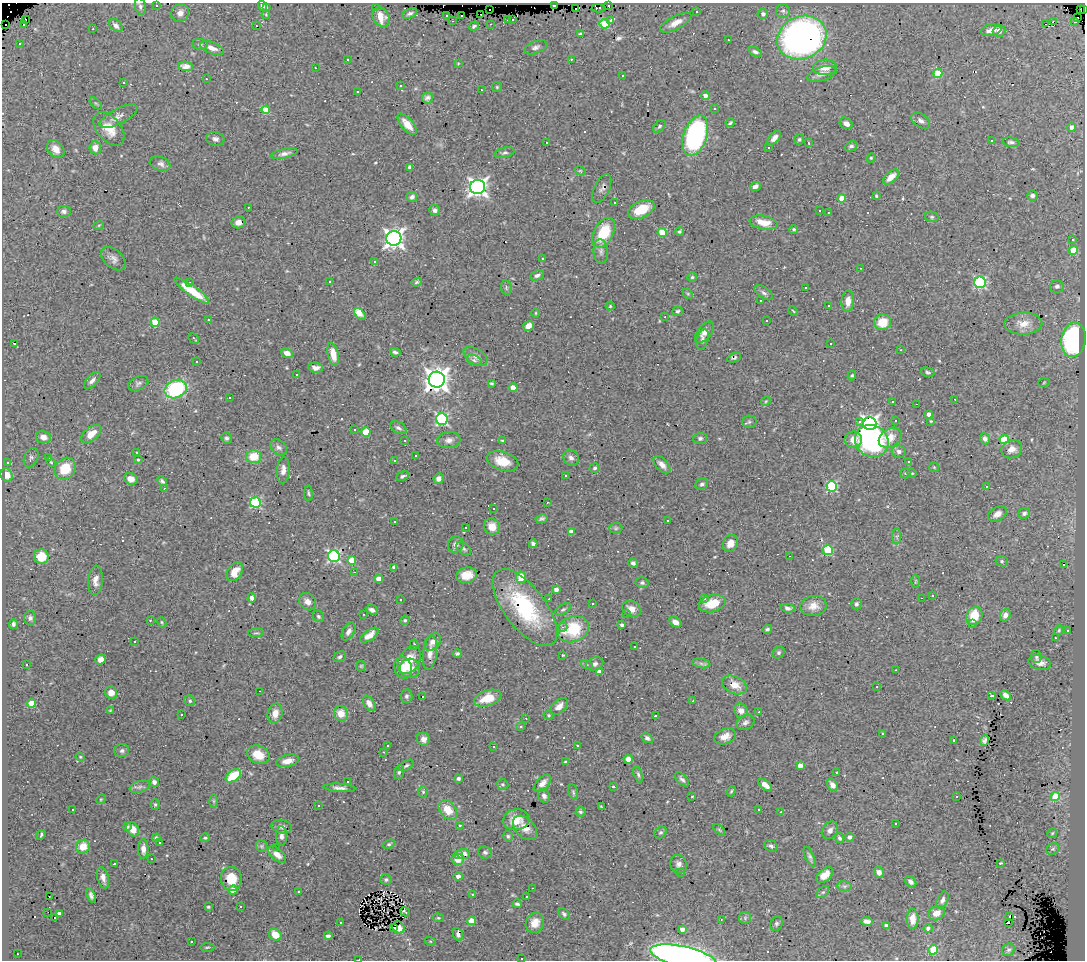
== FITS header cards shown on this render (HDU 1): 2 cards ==
NAXIS1  =                 1083
NAXIS2  =                  958

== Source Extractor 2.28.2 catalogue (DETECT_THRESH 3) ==
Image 1083 x 958 px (HDU 1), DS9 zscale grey, 1 PNG px = 1 image px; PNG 1087 x 962 px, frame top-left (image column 1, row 958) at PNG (2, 3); each listed source drawn as its Kron ellipse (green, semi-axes under 4 px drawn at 4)
Background 2.76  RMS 0.05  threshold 0.15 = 3 sigma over >= 5 px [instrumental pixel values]
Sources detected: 573; of the 573, the 500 brightest by FLUX_AUTO listed and drawn (73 fainter detections omitted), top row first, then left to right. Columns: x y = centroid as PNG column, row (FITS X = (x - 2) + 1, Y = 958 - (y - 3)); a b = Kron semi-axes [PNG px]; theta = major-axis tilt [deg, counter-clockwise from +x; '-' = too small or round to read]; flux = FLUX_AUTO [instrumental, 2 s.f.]
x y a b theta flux
554 5 4 3 - 100
609 5 3 3 - 120
140 6 8 5 -79 8.6
157 6 3 3 - 45
262 6 5 4 - 10
267 7 3 2 - 4.4
376 7 2 2 - 8.3
598 8 6 2 2 16
576 9 2 2 - 4.1
1084 9 2 2 - 44
489 10 2 2 - 5.4
1081 10 2 2 - 26
783 11 7 7 - 8.8
696 12 3 2 - 6.4
180 13 9 8 - 19
410 13 8 4 23 9.1
266 14 4 4 - 3.7
481 14 3 2 - 9
763 14 5 5 - 12
446 15 3 2 - 7.5
461 15 3 3 - 11
381 17 10 7 -60 40
1078 17 3 2 - 24
26 19 3 3 - 720
507 19 3 3 - 34
513 19 3 3 - 12
611 20 3 3 - 8.2
453 21 3 2 - 36
1075 21 4 3 - 67
1053 22 3 2 - 210
676 23 17 6 27 31
1045 23 3 2 - 44
5 24 3 3 - 660
24 24 3 3 - 48
490 24 3 2 - 6.6
605 24 5 4 - 120
116 25 8 5 -44 14
256 26 3 2 - 6.8
474 26 5 4 - 6.4
93 29 3 2 - 6.3
991 30 10 5 9 25
999 31 6 5 - 19
580 34 4 3 - 4.7
802 38 25 21 23 1500
728 40 3 2 - 78
19 44 3 3 - 8
200 44 8 5 -9 7.2
536 47 11 6 22 12
212 48 12 5 -21 22
755 52 7 4 -23 9.7
347 59 3 3 - 14
571 59 3 3 - 7.7
458 63 4 3 - 3.2
186 66 7 4 -7 18
825 67 12 7 3 36
315 68 3 2 - 5.8
938 73 5 4 - 100
822 74 15 7 17 23
622 76 3 3 - 9.5
206 79 3 2 - 3.6
123 82 3 3 - 64
400 86 3 3 - 12
497 87 5 5 - 4.3
481 90 3 2 - 4.3
358 91 3 2 - 4.4
705 96 4 4 - 17
428 98 5 5 - 11
96 103 7 3 -44 4
715 109 3 3 - 4.6
266 110 4 4 - 87
119 116 21 7 27 22
921 121 10 6 -34 14
730 123 4 3 - 5.1
846 123 7 5 -32 16
407 124 13 6 -50 40
659 126 7 4 46 7
1071 127 4 4 - 14
109 129 19 12 -49 57
695 136 21 11 72 640
774 138 8 5 47 17
215 139 9 7 -13 12
799 139 5 5 - 6.1
991 140 3 3 - 71
546 142 3 3 - 23
1011 142 8 4 -8 9.2
808 143 4 2 - 3.9
851 146 6 4 22 7.9
769 147 3 2 - 3.7
95 148 6 6 - 22
56 149 10 7 -47 29
505 153 10 5 15 8.1
284 154 14 4 12 14
871 158 5 4 - 4.3
160 164 11 7 -20 17
410 167 4 4 - 17
580 171 6 4 -28 3.7
891 177 10 5 41 32
755 186 5 4 - 14
478 187 7 7 - 1500
602 188 15 7 65 11
876 196 4 3 - 4.3
1032 196 5 5 - 12
412 197 5 5 - 11
842 198 4 4 - 54
615 203 3 3 - 1400
248 207 3 2 - 4.2
641 209 14 8 26 84
435 210 5 5 - 11
64 211 7 6 - 9.9
820 211 3 2 - 8.3
828 213 3 3 - 38
932 217 7 5 -13 5.8
238 222 7 6 - 23
764 223 14 6 -11 50
99 225 5 3 - 3.2
794 229 5 4 - 5.9
679 231 4 4 - 5.5
662 232 4 4 - 100
604 233 16 10 61 130
394 238 7 7 - 1800
1072 240 3 3 - 18
1073 250 4 4 - 84
601 251 12 7 -85 16
542 258 3 3 - 500
113 259 14 9 -42 19
375 261 3 3 - 5.8
861 268 3 2 - 95
537 275 7 4 24 9.9
692 277 4 4 - 4.6
330 281 3 3 - 61
190 282 3 3 - 3.6
417 282 5 4 - 5.8
980 282 6 6 - 410
1057 286 7 6 - 8.6
805 287 3 3 - 9.1
506 288 7 5 -83 6.3
192 291 21 5 -35 82
764 293 10 5 -35 10
688 294 6 4 -45 4.3
760 301 3 3 - 12
848 301 10 6 85 31
828 305 3 3 - 11
610 306 4 4 - 4.3
678 311 5 5 - 7.6
793 311 5 3 - 3.1
536 313 5 3 - 3.2
360 314 7 4 -47 57
665 317 3 2 - 4.5
208 320 3 3 - 21
767 321 3 3 - 32
155 322 4 4 - 88
883 322 8 8 - 65
1023 324 19 11 1 44
528 326 5 4 - 30
704 332 12 7 51 21
194 338 6 2 -44 5.3
702 339 10 6 76 10
1073 340 17 12 81 500
14 343 3 2 - 63
831 343 3 3 - 35
901 350 3 2 - 12
395 352 5 3 - 7.7
287 353 6 4 -28 21
333 354 12 5 -76 35
475 356 13 7 -34 17
734 358 7 4 19 7.7
474 360 8 5 -22 7.8
196 362 2 2 - 3.4
316 368 7 5 -8 17
928 372 7 4 -15 6.2
296 374 3 2 - 23
852 376 5 4 - 4.6
92 380 10 5 45 14
437 380 8 8 - 3300
1044 382 6 3 21 3.8
138 383 10 6 24 10
492 383 4 3 - 4.3
513 388 4 4 - 50
176 389 11 9 26 320
229 398 3 3 - 53
955 399 3 2 - 8.7
766 401 5 4 - 3.7
893 401 3 2 - 5.6
917 404 3 2 - 12
929 414 4 4 - 19
442 419 6 5 - 480
895 420 3 2 - 6.6
860 421 3 3 - 17
931 421 4 3 - 3.3
749 422 7 6 - 7.2
870 424 6 6 - 1100
398 428 9 5 -30 9.4
354 430 3 3 - 14
366 432 4 4 - 100
91 434 12 6 39 46
43 437 7 6 - 24
226 438 5 5 - 7.3
700 438 7 5 2 7.9
890 438 12 9 32 47
985 439 5 5 - 13
1004 439 4 4 - 150
405 440 3 2 - 5.4
449 440 12 8 6 18
853 440 9 8 - 32
503 441 3 3 - 5.5
872 441 17 15 -29 490
279 447 9 7 -42 11
1012 449 11 9 23 31
899 451 7 6 - 13
137 452 3 2 - 10
254 456 7 6 - 70
415 456 3 3 - 3.8
49 457 2 2 - 5.2
31 458 10 6 65 10
571 458 8 7 - 13
138 460 4 3 - 3.8
394 460 3 3 - 48
503 461 16 9 -17 59
8 462 3 3 - 30
51 462 5 4 - 3.7
909 462 4 3 - 3.6
662 465 10 6 -46 19
934 467 5 5 - 4.3
595 468 5 4 - 6.6
65 469 11 9 49 88
283 470 13 6 86 21
905 473 5 5 - 4
912 473 5 4 - 3.3
6 475 7 6 - 39
402 476 7 4 25 6.4
565 476 3 3 - 22
131 479 7 5 -22 27
438 479 5 5 - 17
162 481 5 4 - 7.9
702 484 6 5 - 9
832 486 5 5 - 260
986 486 3 3 - 220
164 488 3 2 - 3.7
308 493 8 3 -84 5.2
255 502 5 5 - 320
547 502 3 2 - 4.1
493 509 3 3 - 5
1024 513 6 5 - 8.5
997 514 10 6 31 23
542 519 6 4 12 7.1
667 520 3 3 - 110
394 521 3 2 - 4
466 527 3 2 - 6.3
492 527 8 7 - 36
616 528 6 5 - 5.9
571 532 4 4 - 20
897 536 8 4 -90 7
730 543 9 7 60 31
456 544 8 7 - 14
533 544 4 4 - 10
464 549 8 5 -38 8
828 550 5 5 - 200
334 556 6 6 - 500
789 556 3 2 - 6.4
41 557 7 7 - 73
352 560 4 4 - 88
1002 561 6 5 - 6.5
633 563 4 4 - 8.7
1064 565 3 3 - 130
394 567 4 4 - 12
235 572 10 7 58 34
354 572 3 3 - 3.7
467 575 10 7 12 44
521 577 5 5 - 60
379 579 4 4 - 41
95 580 15 7 86 25
915 581 6 4 88 4.1
642 583 6 5 - 8.8
556 590 4 4 - 19
933 595 3 2 - 8.1
252 598 4 4 - 13
705 598 4 3 - 6.5
921 598 3 2 - 23
400 599 3 3 - 4.9
549 599 3 2 - 4.8
307 602 9 7 -45 19
712 603 13 8 14 72
593 604 3 3 - 99
856 604 5 5 - 6.8
813 606 13 10 9 33
525 608 46 20 -53 270
788 608 7 4 -7 11
563 609 9 4 30 6.7
631 609 10 7 -26 28
372 610 6 4 -24 12
363 614 3 2 - 3.3
627 614 4 3 - 3.6
1005 615 6 5 - 17
318 616 6 5 - 5.8
974 616 9 8 - 100
30 618 7 6 - 10
150 620 3 3 - 9.9
405 620 5 4 - 5.3
162 622 6 4 -62 4.1
675 622 7 4 -33 20
972 623 3 3 - 110
13 624 4 4 - 8.2
622 625 4 3 - 9.7
562 627 5 4 - 8.4
573 629 16 12 20 150
767 629 5 4 - 6.4
1059 630 5 4 - 4.8
1068 630 3 3 - 7.2
348 631 10 5 60 14
256 633 8 3 4 4.4
369 635 10 5 36 25
1055 638 3 2 - 5.8
134 642 3 3 - 35
433 642 10 7 46 18
414 645 5 4 - 3.5
635 647 3 3 - 6.4
779 652 6 5 - 6.3
430 653 17 7 82 25
457 654 5 4 - 6.6
563 655 3 3 - 3.9
340 657 7 5 31 7.8
1036 657 7 5 -81 7.4
100 659 5 4 - 23
409 660 15 10 59 65
701 663 9 4 -10 8.5
1040 663 11 7 -14 24
26 664 3 3 - 19
595 664 9 6 21 13
587 665 6 4 -17 4.2
361 666 5 5 - 4.2
403 668 11 9 -72 38
410 668 10 9 - 32
896 670 3 2 - 3.4
599 672 4 4 - 25
734 685 13 8 -24 42
877 687 3 2 - 3.9
260 691 3 2 - 4.4
111 692 6 6 - 26
1006 695 6 4 -42 19
406 696 7 6 - 8.3
422 696 3 3 - 240
992 696 3 3 - 140
488 698 14 7 18 64
190 701 6 5 - 6
693 701 3 2 - 6.7
32 703 4 4 - 70
369 703 8 5 -58 18
559 706 10 6 43 27
741 710 7 6 - 24
110 711 4 4 - 3.3
759 712 3 2 - 4.9
275 713 10 7 76 31
341 714 7 7 - 42
182 715 3 3 - 9.9
549 715 5 4 - 4.2
655 716 3 3 - 220
526 718 3 2 - 4.2
745 722 9 7 30 12
521 726 4 4 - 6.1
882 733 3 3 - 57
725 736 11 7 22 32
647 738 6 4 -34 9.4
423 739 6 6 - 21
954 740 3 3 - 120
985 741 6 4 69 8.9
387 745 3 3 - 5.2
577 745 3 3 - 14
493 747 3 3 - 19
122 751 7 6 - 8.8
383 752 3 2 - 4.4
258 755 11 9 -24 62
80 757 4 4 - 3.5
628 759 4 4 - 28
288 761 11 6 13 28
565 762 4 3 - 4.9
406 765 8 4 32 6.3
800 765 4 4 - 31
399 772 7 4 74 7
837 772 3 3 - 20
638 774 8 4 -73 7.1
233 776 9 5 36 120
458 778 4 4 - 9.4
682 779 9 5 -45 9.6
348 781 3 3 - 72
154 782 5 4 - 13
542 783 10 6 45 21
503 784 6 5 - 5.4
765 785 8 4 -38 19
832 785 7 5 -56 19
140 787 10 5 18 11
613 787 3 3 - 67
339 788 16 4 -4 15
731 791 5 4 - 4.2
423 792 5 4 - 5.3
573 792 8 4 -76 5.8
544 796 7 5 -61 15
692 796 3 2 - 24
1055 796 4 4 - 120
957 797 3 3 - 45
101 799 5 4 - 3.6
214 801 6 4 -89 5.1
155 804 5 4 - 4.3
318 805 3 2 - 3.6
601 807 3 3 - 3.1
72 809 3 3 - 10
759 809 3 3 - 20
448 810 11 7 -52 57
580 812 5 5 - 6.1
781 812 3 2 - 10
516 820 13 10 9 49
896 824 3 3 - 15
460 825 3 3 - 8.3
127 827 4 3 - 6.1
282 827 10 6 -14 15
525 828 14 9 -46 30
133 829 8 6 -59 31
719 830 7 4 -45 4.9
830 830 9 7 53 16
661 832 6 5 - 7.4
1052 833 5 4 - 4.6
41 835 5 3 - 4.6
281 836 9 5 -88 14
508 836 5 4 - 5.2
850 837 5 4 - 11
156 838 4 3 - 5.4
205 838 5 4 - 5.7
840 838 5 4 - 7.9
159 842 3 3 - 9.3
389 844 6 4 19 5.8
261 846 6 5 - 5.4
771 846 7 5 -28 9
83 847 7 6 - 49
276 848 3 3 - 6.2
143 849 10 5 -90 21
1053 849 7 5 21 7.1
485 852 7 6 - 9
277 854 10 6 -40 28
463 854 6 5 - 35
458 855 3 3 - 15
810 857 11 4 -66 8.9
151 859 3 2 - 5.6
458 859 6 5 - 34
1000 863 4 3 - 4.6
115 864 3 3 - 800
679 864 9 8 - 16
879 872 5 5 - 19
681 873 4 3 - 5.9
825 875 10 6 43 33
458 876 4 4 - 12
103 878 11 5 -74 18
231 879 12 10 -80 57
386 880 6 5 - 7.2
910 882 6 4 -44 13
844 886 7 5 -10 8.4
532 888 3 2 - 3.8
233 890 5 4 - 35
298 892 3 3 - 7.5
823 892 7 4 43 7.3
473 894 3 3 - 25
49 896 2 2 - 18
91 896 7 4 -72 11
526 896 3 3 - 48
942 900 9 5 64 12
517 904 4 3 - 6.3
240 906 3 3 - 130
208 907 3 3 - 4.5
48 912 2 2 - 4.4
405 912 5 3 - 7.9
59 913 4 3 - 13
937 913 9 6 26 27
564 914 7 4 -46 7.4
1010 916 3 2 - 9.4
55 918 3 3 - 230
438 918 5 3 - 3.6
745 918 6 6 - 6.4
721 919 3 2 - 12
913 919 10 6 90 31
471 921 4 4 - 50
867 921 6 4 -1 17
340 922 3 3 - 8
1008 922 3 2 - 9.2
535 923 10 9 - 35
777 924 7 6 - 7.5
886 925 4 3 - 11
393 927 3 2 - 37
398 927 6 5 - 12
928 928 4 4 - 10
682 929 4 4 - 16
458 934 7 5 -66 9.4
275 935 6 5 - 58
328 936 4 4 - 11
191 941 3 3 - 8.7
430 941 5 3 - 3.1
207 947 7 3 1 4.4
933 950 5 4 - 150
1008 950 7 6 - 7.7
17 954 3 2 - 9.3
683 957 34 10 -12 1700
522 959 3 2 - 3.6
359 960 3 2 - 22
At the frame edge (FLAGS 8, measured only in part): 4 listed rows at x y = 1084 9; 683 957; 522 959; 359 960
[73 fainter detections neither listed nor drawn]